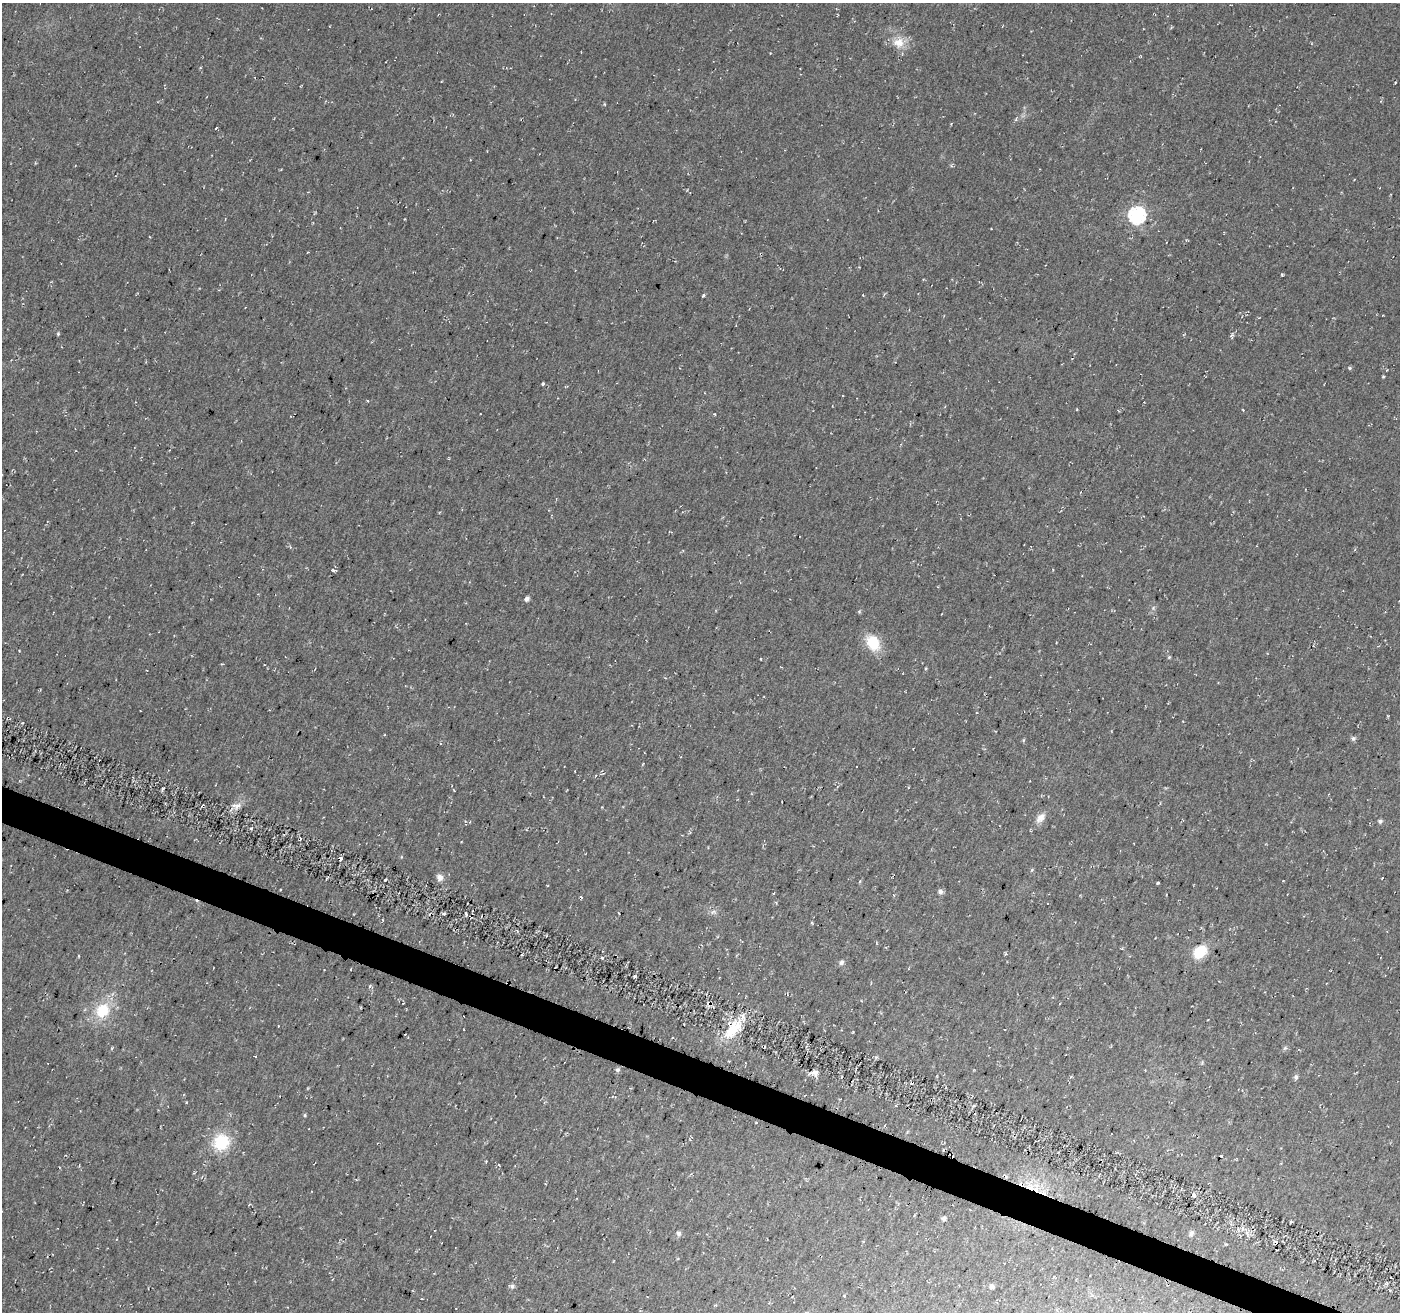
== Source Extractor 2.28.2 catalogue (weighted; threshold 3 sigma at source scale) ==
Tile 6 of 4 x 4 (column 2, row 2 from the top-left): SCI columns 1416-2813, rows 2903-4212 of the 5635 x 5788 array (HDU 1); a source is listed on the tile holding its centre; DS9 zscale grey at full resolution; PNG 1402 x 1314 px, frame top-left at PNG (2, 3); no overlay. Shown black and unused: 3% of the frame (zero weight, under 2 of 3 exposures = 3% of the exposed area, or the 3 px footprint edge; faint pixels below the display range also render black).
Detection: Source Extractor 2.28.2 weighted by HDU 2 'WHT'; one run over the whole footprint, this tile lists its part. Background 0.0483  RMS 0.0062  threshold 0.0278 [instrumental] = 3 sigma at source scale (4.5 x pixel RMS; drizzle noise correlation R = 1.50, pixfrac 1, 0.0396/0.0396 arcsec/px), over >= 5 px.
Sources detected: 59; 4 cosmic-ray / hot-pixel residue — not listed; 2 inside a brighter listed object's ellipse — not listed separately; the other 53 listed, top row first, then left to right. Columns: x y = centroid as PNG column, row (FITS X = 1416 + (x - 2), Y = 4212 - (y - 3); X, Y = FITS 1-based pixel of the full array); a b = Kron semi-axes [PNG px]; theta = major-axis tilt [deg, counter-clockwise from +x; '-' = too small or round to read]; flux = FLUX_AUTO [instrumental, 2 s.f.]
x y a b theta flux
898 43 16 13 -10 9
1395 83 3 2 - 0.54
1137 215 7 7 - 160
704 295 4 4 - 0.85
58 334 5 4 - 0.78
1350 368 5 4 - 0.81
1383 376 5 3 - 0.54
543 384 4 3 - 1
1243 410 3 2 - 0.42
333 570 4 4 - 1.3
526 599 5 5 - 2.1
1153 608 6 4 48 1.1
873 643 18 13 -59 18
1169 657 5 3 - 0.6
1353 738 7 6 - 1.4
1023 740 5 3 - 0.65
163 788 3 3 - 0.92
237 805 13 5 2 3.2
1040 818 15 9 48 4.6
1380 821 5 5 - 1.5
340 859 4 3 - 6.5
1032 870 5 4 - 0.74
440 877 8 7 - 3.3
1283 881 4 2 - 0.37
940 892 6 6 - 2.2
713 912 10 4 19 1.6
466 914 5 2 - 1.1
1200 952 17 12 41 14
1006 954 4 4 - 0.85
602 958 3 3 - 3.6
841 962 6 5 - 2.1
324 969 3 2 - 0.36
369 986 5 3 - 0.68
709 1004 5 3 - 1.4
102 1010 21 18 48 21
733 1029 29 12 45 18
1285 1048 7 4 44 1.1
618 1070 6 6 - 1.3
814 1073 13 6 12 3.6
1296 1077 7 5 77 1.7
186 1102 3 2 - 0.48
896 1106 3 2 - 0.55
973 1106 3 3 - 2
305 1115 5 4 - 0.74
756 1123 3 2 - 0.67
221 1142 19 18 - 24
1221 1156 3 3 - 1.7
1194 1196 3 3 - 75
943 1218 5 4 - 2
678 1233 7 5 -58 1.8
1191 1233 7 6 - 1.8
512 1286 7 6 - 1.6
992 1287 5 4 - 2
Overlapping masked pixels (flux is a lower limit): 2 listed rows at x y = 340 859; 709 1004
Unlisted compact peaks at least as high as the median listed source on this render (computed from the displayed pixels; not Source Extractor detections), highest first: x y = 635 976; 1158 883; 1282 275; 251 828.